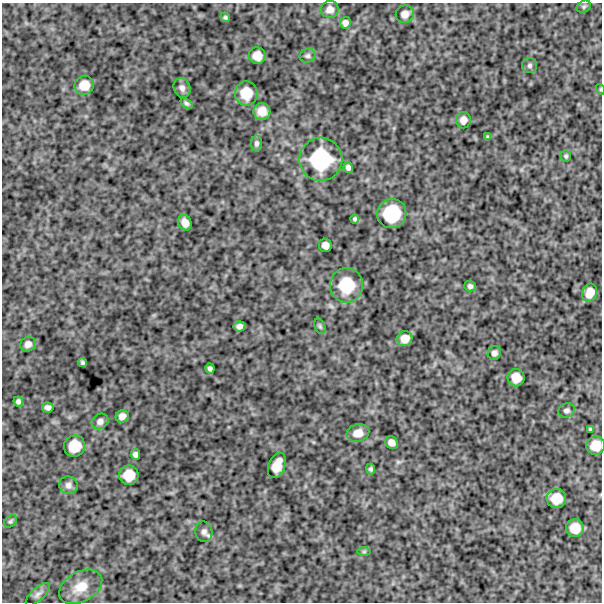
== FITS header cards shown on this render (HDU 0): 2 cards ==
NAXIS1  =                  600
NAXIS2  =                  600

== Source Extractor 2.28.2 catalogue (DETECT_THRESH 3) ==
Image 600 x 600 px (HDU 0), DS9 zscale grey, 1 PNG px = 1 image px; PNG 604 x 604 px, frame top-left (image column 1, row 600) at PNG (2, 3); each listed source drawn as its Kron ellipse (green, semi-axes under 4 px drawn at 4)
Background 889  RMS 250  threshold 755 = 3 sigma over >= 5 px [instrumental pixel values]
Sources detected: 57; all 57 listed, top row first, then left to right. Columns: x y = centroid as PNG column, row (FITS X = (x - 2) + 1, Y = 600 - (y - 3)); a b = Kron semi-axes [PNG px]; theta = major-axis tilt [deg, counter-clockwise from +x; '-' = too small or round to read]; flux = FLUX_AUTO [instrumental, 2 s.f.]
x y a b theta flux
584 6 7 5 28 35000
330 9 9 8 - 100000
405 14 9 8 - 100000
225 17 5 4 - 29000
345 23 6 5 - 64000
257 56 8 8 - 170000
307 56 8 6 21 44000
530 65 7 7 - 49000
84 85 10 9 - 200000
182 88 10 8 -67 74000
600 89 5 3 - 15000
246 93 12 11 - 300000
186 103 7 4 -38 38000
262 111 8 8 - 180000
463 120 8 7 - 95000
487 137 3 3 - 21000
256 143 8 5 89 45000
566 156 6 5 - 31000
321 159 21 21 - 940000
348 167 5 4 - 53000
392 214 15 14 - 630000
355 219 4 4 - 30000
185 223 8 6 -65 110000
325 245 6 6 - 88000
346 285 17 16 - 530000
470 286 6 5 - 47000
590 293 9 7 70 170000
239 326 6 5 - 64000
320 326 8 5 -63 32000
405 339 8 7 - 130000
28 344 8 7 - 88000
494 353 7 6 - 62000
82 363 4 4 - 32000
210 369 5 4 - 41000
516 378 9 8 - 180000
18 401 5 4 - 48000
48 407 5 5 - 58000
567 410 8 7 - 52000
122 416 6 6 - 88000
100 421 9 7 31 78000
590 429 3 3 - 20000
358 433 11 8 14 150000
391 442 7 6 - 88000
75 446 11 10 - 290000
596 446 9 9 - 230000
135 454 5 4 - 50000
277 465 13 8 67 240000
371 469 5 4 - 36000
129 475 10 9 - 240000
68 485 9 9 - 78000
556 498 10 9 - 250000
10 521 7 5 40 32000
575 528 9 9 - 220000
204 532 10 8 -77 75000
364 552 7 4 1 25000
81 587 23 15 29 340000
38 594 15 6 43 77000
At the frame edge (FLAGS 8, measured only in part): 2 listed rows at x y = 600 89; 596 446